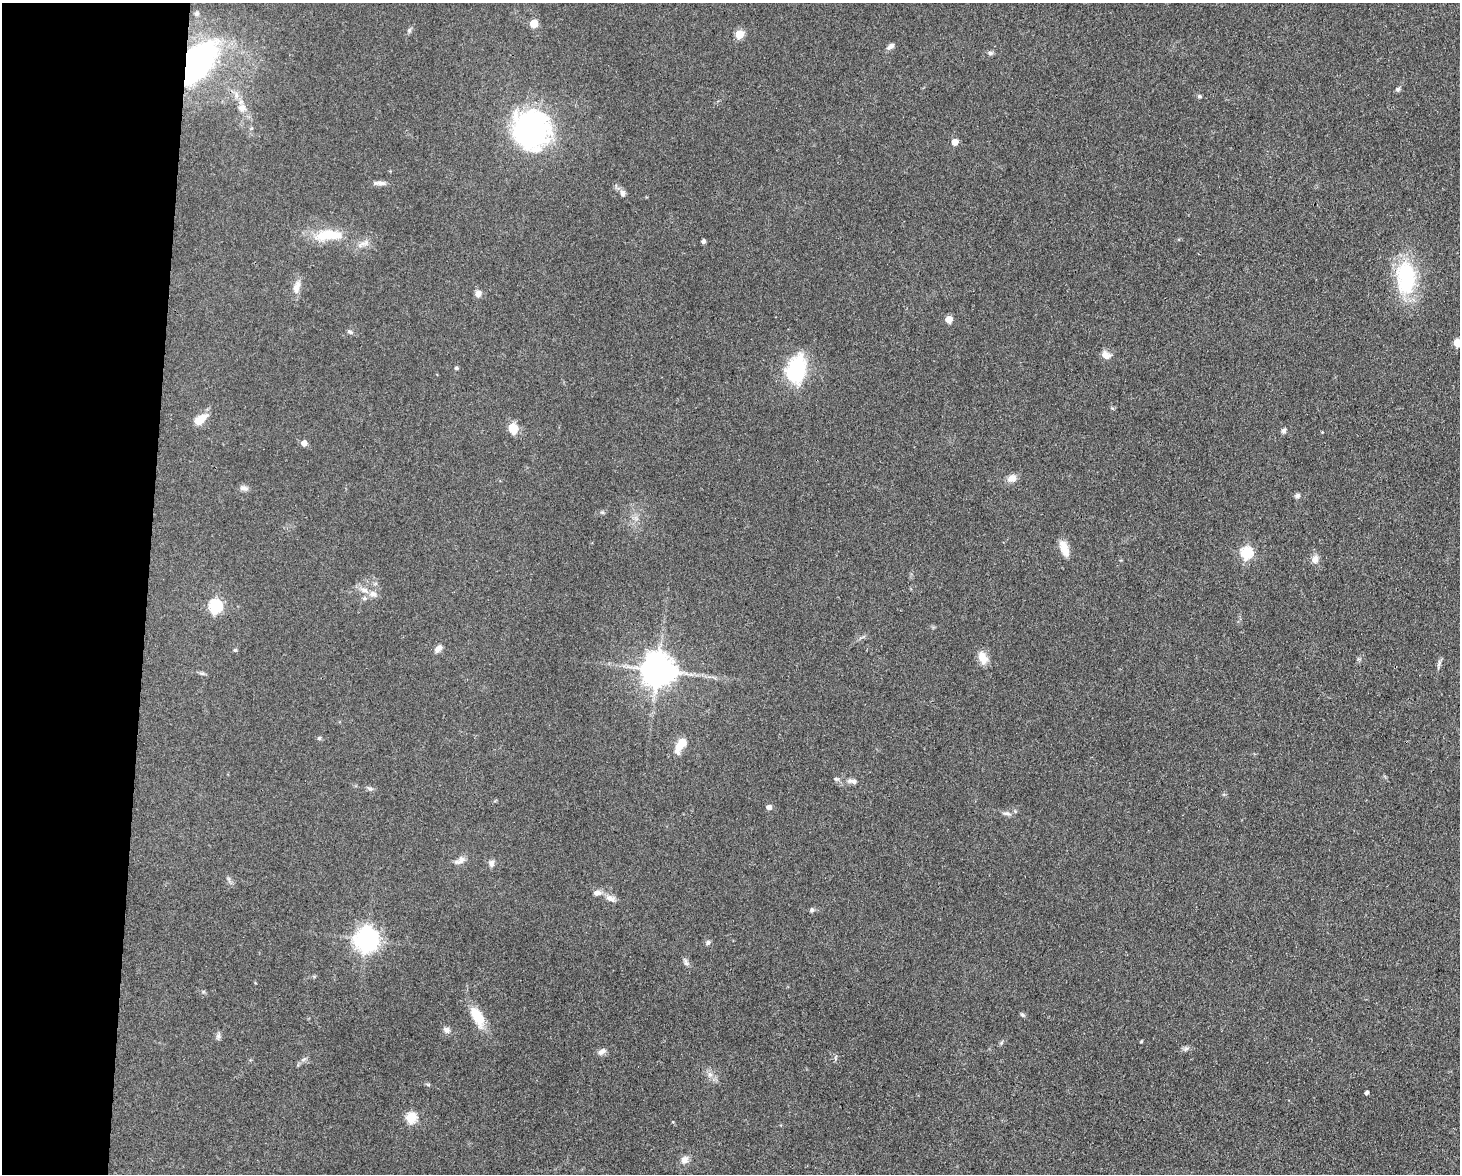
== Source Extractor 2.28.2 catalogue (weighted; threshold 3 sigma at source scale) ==
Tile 4 of 3 x 4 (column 1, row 2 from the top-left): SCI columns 224-1681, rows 2345-3516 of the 4709 x 4691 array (HDU 1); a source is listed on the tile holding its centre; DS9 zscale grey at full resolution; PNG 1462 x 1176 px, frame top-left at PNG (2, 3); no overlay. Shown black and unused: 10% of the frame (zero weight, under 3 of 4 exposures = <1% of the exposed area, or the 3 px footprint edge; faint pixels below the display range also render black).
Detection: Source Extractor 2.28.2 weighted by HDU 2 'WHT'; one run over the whole footprint, this tile lists its part. Background 0.0632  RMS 0.0059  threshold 0.0265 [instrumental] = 3 sigma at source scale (4.5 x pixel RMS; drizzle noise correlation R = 1.50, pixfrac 1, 0.05/0.05 arcsec/px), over >= 5 px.
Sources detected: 77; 1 inside a brighter listed object's ellipse — not listed separately; the other 76 listed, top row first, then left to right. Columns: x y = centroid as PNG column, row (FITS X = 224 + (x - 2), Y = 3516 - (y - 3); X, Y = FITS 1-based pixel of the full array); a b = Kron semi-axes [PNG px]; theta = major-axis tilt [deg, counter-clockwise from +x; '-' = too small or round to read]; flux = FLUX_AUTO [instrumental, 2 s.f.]
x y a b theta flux
197 13 6 6 - 1.3
534 24 5 5 - 17
409 30 7 5 70 1.2
739 34 5 5 - 21
890 46 10 6 37 2.3
990 53 8 6 13 1.3
197 63 44 24 56 140
1398 89 6 5 - 1.3
236 95 12 5 -79 2.9
1199 96 6 5 - 0.96
242 108 12 10 1 4.4
531 130 31 28 -74 150
955 142 5 5 - 7.2
380 183 17 6 1 2.8
622 193 8 7 - 2.2
328 235 39 14 4 18
703 241 4 4 - 1.9
363 243 20 6 18 3.9
1406 277 43 24 -88 43
296 287 19 9 77 4.9
478 294 8 7 - 3
949 319 5 5 - 10
350 332 7 5 -31 1.2
1457 343 5 5 - 14
1106 355 12 9 -39 4.3
456 368 5 4 - 0.97
796 369 34 22 76 37
200 420 15 8 39 10
513 429 10 8 -78 9.9
1284 431 6 6 - 1.4
1322 432 3 3 - 0.42
304 443 5 5 - 4.7
1012 478 12 9 27 3.9
244 488 11 6 -6 2.2
1297 496 7 6 - 1.5
602 512 6 4 -19 0.79
1064 548 20 9 -69 7.4
1246 553 6 6 - 58
1315 559 11 9 81 3.6
373 594 12 8 -20 3.3
364 598 6 4 1 1
215 606 6 6 - 84
438 648 11 7 48 2.8
235 650 5 5 - 0.79
983 658 16 9 -70 6.7
1439 663 11 5 72 1.6
658 670 9 9 - 1200
202 673 9 4 -9 1.1
319 738 5 4 - 0.86
681 744 14 7 57 16
853 781 14 6 -8 2.9
369 788 8 3 -45 1
769 807 5 5 - 3.1
1007 813 14 5 -6 2.1
460 860 16 8 34 3.6
491 863 9 7 -85 2.5
597 893 11 7 6 2.7
610 898 14 8 -22 3.8
812 910 6 6 - 1.2
366 940 9 8 - 500
708 943 7 5 46 1.4
686 962 10 6 -71 1.9
1022 1015 7 5 -46 1.1
477 1017 26 12 -63 14
446 1030 9 7 -34 2.4
218 1036 10 5 78 1.6
1141 1041 4 3 - 0.64
1001 1043 6 4 47 0.93
1186 1049 10 4 30 1.4
602 1052 12 7 28 2.3
304 1059 9 4 19 1.2
710 1074 7 6 - 2.2
428 1084 6 4 -19 0.76
1366 1093 4 3 - 1.5
411 1118 6 5 - 41
684 1160 10 9 - 3.8
Overlapping masked pixels (flux is a lower limit): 1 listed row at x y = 197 63
Isophote crosses this tile's border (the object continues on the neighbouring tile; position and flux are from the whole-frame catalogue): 1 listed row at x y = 1457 343